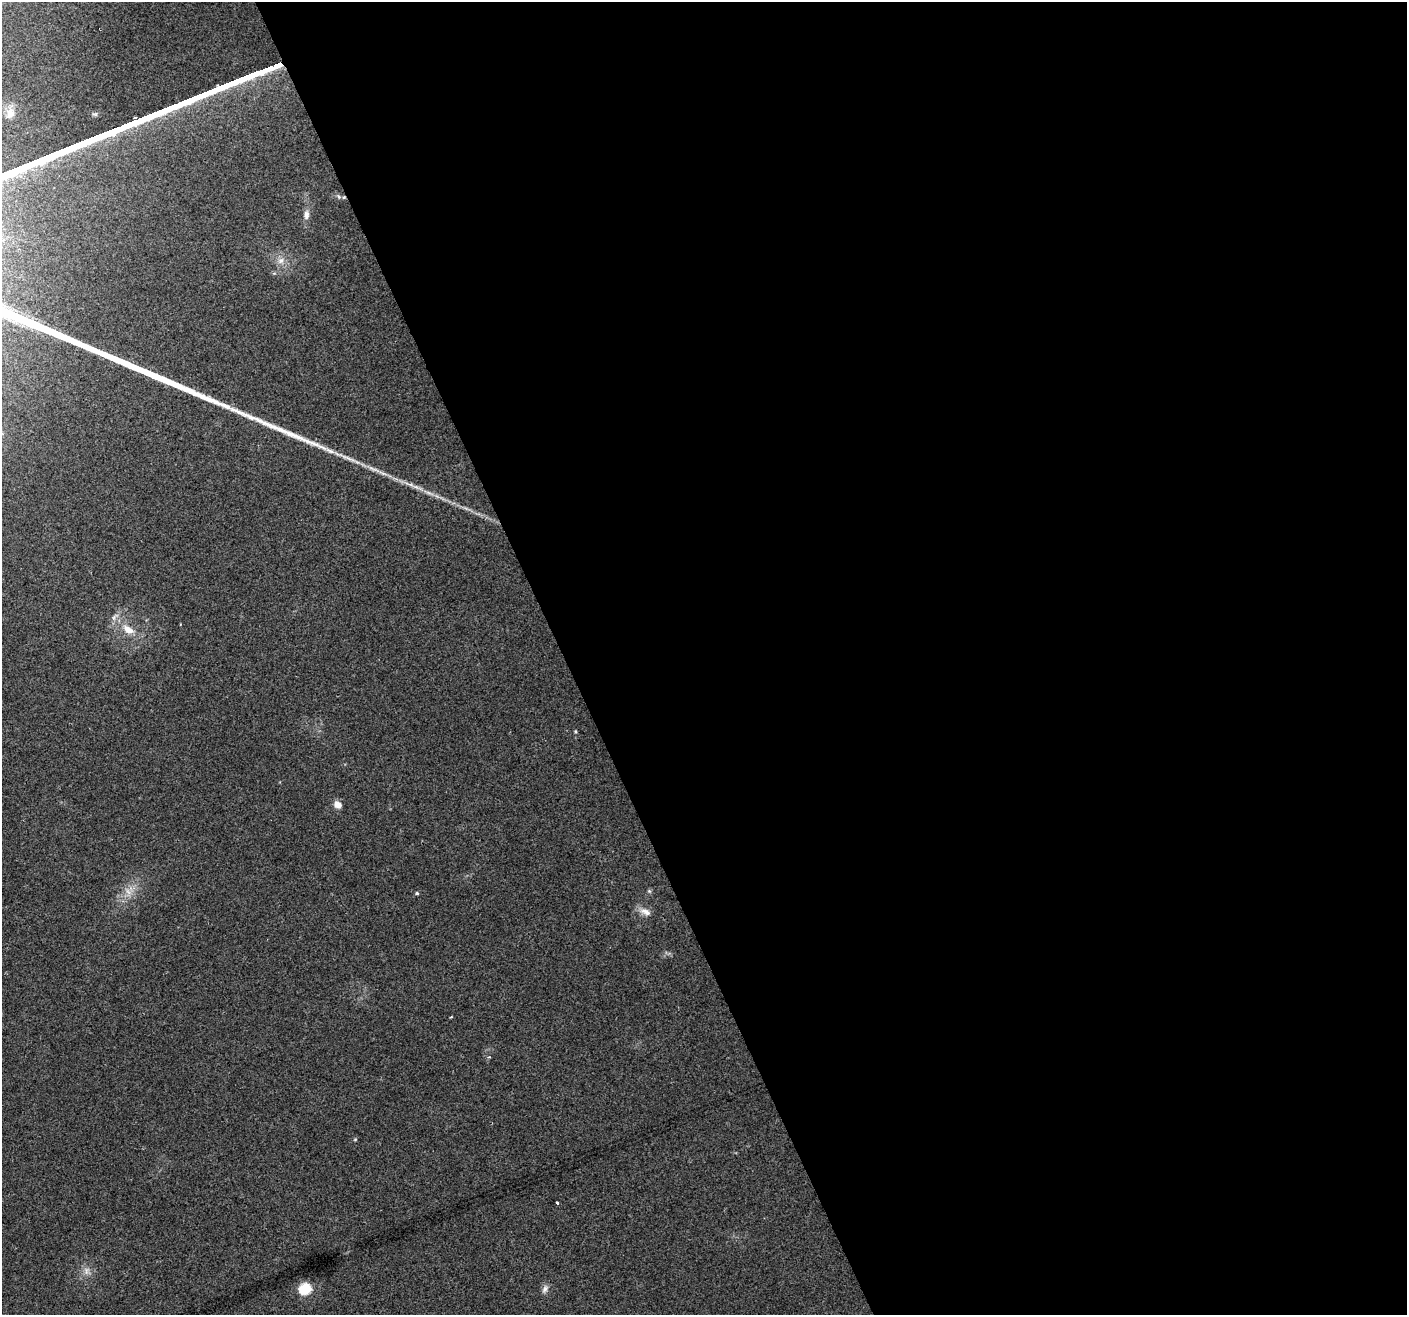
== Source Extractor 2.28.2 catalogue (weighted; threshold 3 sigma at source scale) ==
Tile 8 of 4 x 4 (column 4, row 2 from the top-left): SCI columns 4216-5620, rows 2767-4079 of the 5620 x 5476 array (HDU 1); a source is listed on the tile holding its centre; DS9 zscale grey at full resolution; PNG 1409 x 1317 px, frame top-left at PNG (2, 2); no overlay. Shown black and unused: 60% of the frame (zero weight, under 2 of 3 exposures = <1% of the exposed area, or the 3 px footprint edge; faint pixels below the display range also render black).
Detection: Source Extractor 2.28.2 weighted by HDU 2 'WHT'; one run over the whole footprint, this tile lists its part. Background 0.0635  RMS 0.0073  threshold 0.033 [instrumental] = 3 sigma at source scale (4.5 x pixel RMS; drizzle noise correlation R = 1.50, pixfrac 1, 0.0396/0.0396 arcsec/px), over >= 5 px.
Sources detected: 21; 1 cosmic-ray / hot-pixel residue — not listed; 1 inside a brighter listed object's ellipse — not listed separately; the other 19 listed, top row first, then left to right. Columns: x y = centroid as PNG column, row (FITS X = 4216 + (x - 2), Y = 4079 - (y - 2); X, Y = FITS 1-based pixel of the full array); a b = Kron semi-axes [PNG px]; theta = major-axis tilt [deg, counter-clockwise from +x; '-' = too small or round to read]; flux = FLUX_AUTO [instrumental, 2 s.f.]
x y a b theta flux
10 113 17 11 72 7.1
338 196 6 4 -70 1.1
306 215 13 7 86 3.9
281 261 10 8 45 4.5
348 458 28 5 -22 7.3
409 484 19 4 -17 4.8
429 493 15 4 -22 4.2
128 629 18 9 -37 11
338 805 9 7 -38 5.3
649 891 5 5 - 1.2
128 892 11 6 -45 4.5
417 893 5 4 - 1.1
645 912 16 9 -26 5.7
451 1017 3 2 - 0.82
355 1140 5 3 - 0.73
557 1203 3 3 - 1.7
86 1271 12 8 83 4.6
305 1289 6 6 - 67
545 1289 12 7 63 3.2